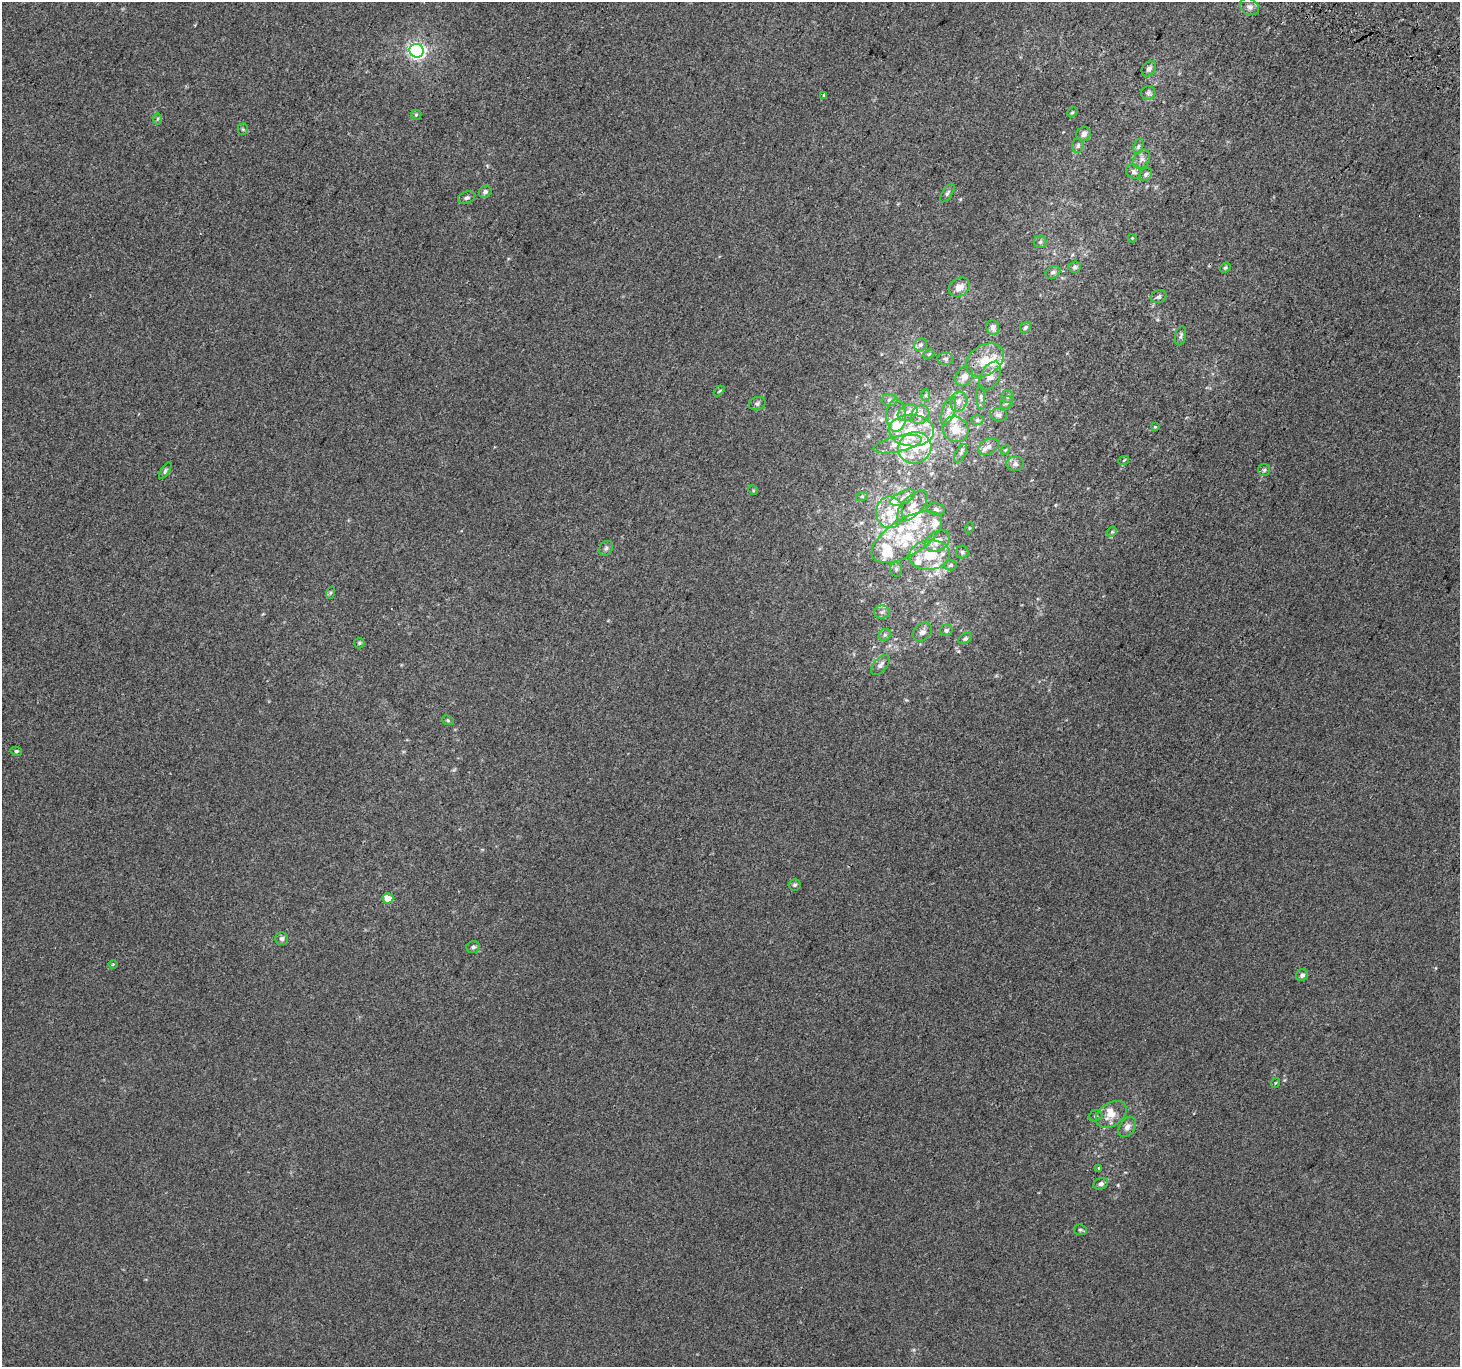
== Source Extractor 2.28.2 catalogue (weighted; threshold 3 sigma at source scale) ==
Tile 10 of 4 x 4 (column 2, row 3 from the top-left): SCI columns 1489-2946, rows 1666-3030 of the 5888 x 5996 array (HDU 1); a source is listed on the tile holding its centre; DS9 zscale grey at full resolution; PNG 1462 x 1369 px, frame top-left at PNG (2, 2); each listed source drawn as its Kron ellipse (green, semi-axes under 4 px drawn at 4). Shown black and unused: <1% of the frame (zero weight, under 2 of 3 exposures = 2% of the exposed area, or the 3 px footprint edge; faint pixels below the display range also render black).
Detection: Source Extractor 2.28.2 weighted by HDU 2 'WHT'; one run over the whole footprint, this tile lists its part. Background 2.98e-04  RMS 0.0073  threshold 0.0327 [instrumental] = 3 sigma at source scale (4.5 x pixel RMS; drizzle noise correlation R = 1.50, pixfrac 1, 0.0396/0.0396 arcsec/px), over >= 5 px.
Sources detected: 127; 29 inside a brighter listed object's ellipse — not listed separately; the other 98 listed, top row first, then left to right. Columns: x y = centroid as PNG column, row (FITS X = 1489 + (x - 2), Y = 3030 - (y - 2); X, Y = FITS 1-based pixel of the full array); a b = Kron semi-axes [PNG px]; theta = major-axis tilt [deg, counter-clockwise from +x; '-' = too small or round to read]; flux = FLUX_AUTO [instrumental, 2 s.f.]
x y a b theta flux
1249 7 10 8 -29 3.2
416 51 7 7 - 190
1149 69 9 6 51 2.3
1148 93 7 6 - 1.9
823 95 3 3 - 1.7
1072 112 5 4 - 0.93
416 115 5 5 - 1.1
158 119 6 4 88 0.92
243 129 5 5 - 1.1
1084 134 7 6 - 2.8
1078 145 7 5 87 1.6
1138 146 8 5 71 1.4
1142 159 10 7 61 3.4
1134 172 8 6 -36 2.2
1146 174 7 5 44 2
485 192 6 6 - 2.4
947 193 10 5 56 1.7
467 198 9 6 17 1.9
1132 238 4 3 - 0.55
1040 242 6 6 - 1.7
1075 267 6 5 - 2.1
1225 268 5 4 - 1
1053 272 8 6 27 2.2
959 287 11 9 35 5.6
1159 297 8 6 20 1.9
993 327 7 6 - 3.3
1025 327 6 5 - 1.4
1181 336 9 5 78 1.9
920 345 7 6 - 1.8
929 354 6 4 24 1
946 359 8 6 1 1.8
985 360 20 14 33 15
964 376 10 8 57 5
990 376 15 9 61 6.9
719 391 6 4 44 0.82
926 395 6 4 88 1.1
981 397 12 4 -87 2
1007 397 6 6 - 1.7
889 400 8 6 0 2.2
959 402 10 8 76 4
1006 403 7 6 - 1.7
757 404 8 6 21 1.9
948 411 15 6 71 4
908 412 11 7 32 4.3
920 415 10 8 53 5.1
999 415 8 6 -6 2.1
896 416 16 10 89 6.6
977 420 6 5 - 1.1
1155 427 4 4 - 0.62
955 429 13 12 - 9.2
911 430 22 15 -3 20
898 444 24 8 12 8.5
988 447 11 7 29 3.3
915 448 17 15 26 14
1005 450 5 4 - 0.63
961 453 10 4 64 1.7
1124 460 5 3 - 0.69
1015 464 8 7 - 2.6
1264 470 6 6 - 1.5
165 471 10 4 58 1.4
753 490 5 4 - 0.79
862 496 6 4 18 0.92
903 498 13 6 26 4.3
912 506 19 9 45 8.3
936 509 9 6 -14 2.1
890 512 16 13 -89 15
969 528 5 3 - 0.63
1112 532 5 4 - 0.92
907 537 39 18 31 39
938 541 14 9 34 7.7
606 548 8 6 56 2
962 552 6 6 - 1.6
930 555 20 15 5 21
950 565 6 5 - 1.4
896 569 7 6 - 1.8
330 593 6 4 71 0.95
882 612 8 6 3 2.3
946 630 6 5 - 1.6
922 632 11 8 40 3.4
885 635 6 5 - 1.5
965 639 7 5 31 1.6
359 643 5 5 - 1
880 665 12 6 49 3.1
448 720 6 4 -23 0.99
16 751 6 4 -12 1.1
794 885 6 5 - 1.5
388 898 5 5 - 12
282 939 6 6 - 2
473 947 7 6 - 1.8
113 965 5 3 - 0.7
1302 975 6 6 - 2.1
1275 1083 5 3 - 0.59
1111 1114 17 11 35 9.4
1095 1116 7 5 17 1.4
1127 1127 11 7 58 4
1099 1168 3 3 - 2.3
1101 1184 7 5 20 2.5
1080 1230 6 5 - 1.3